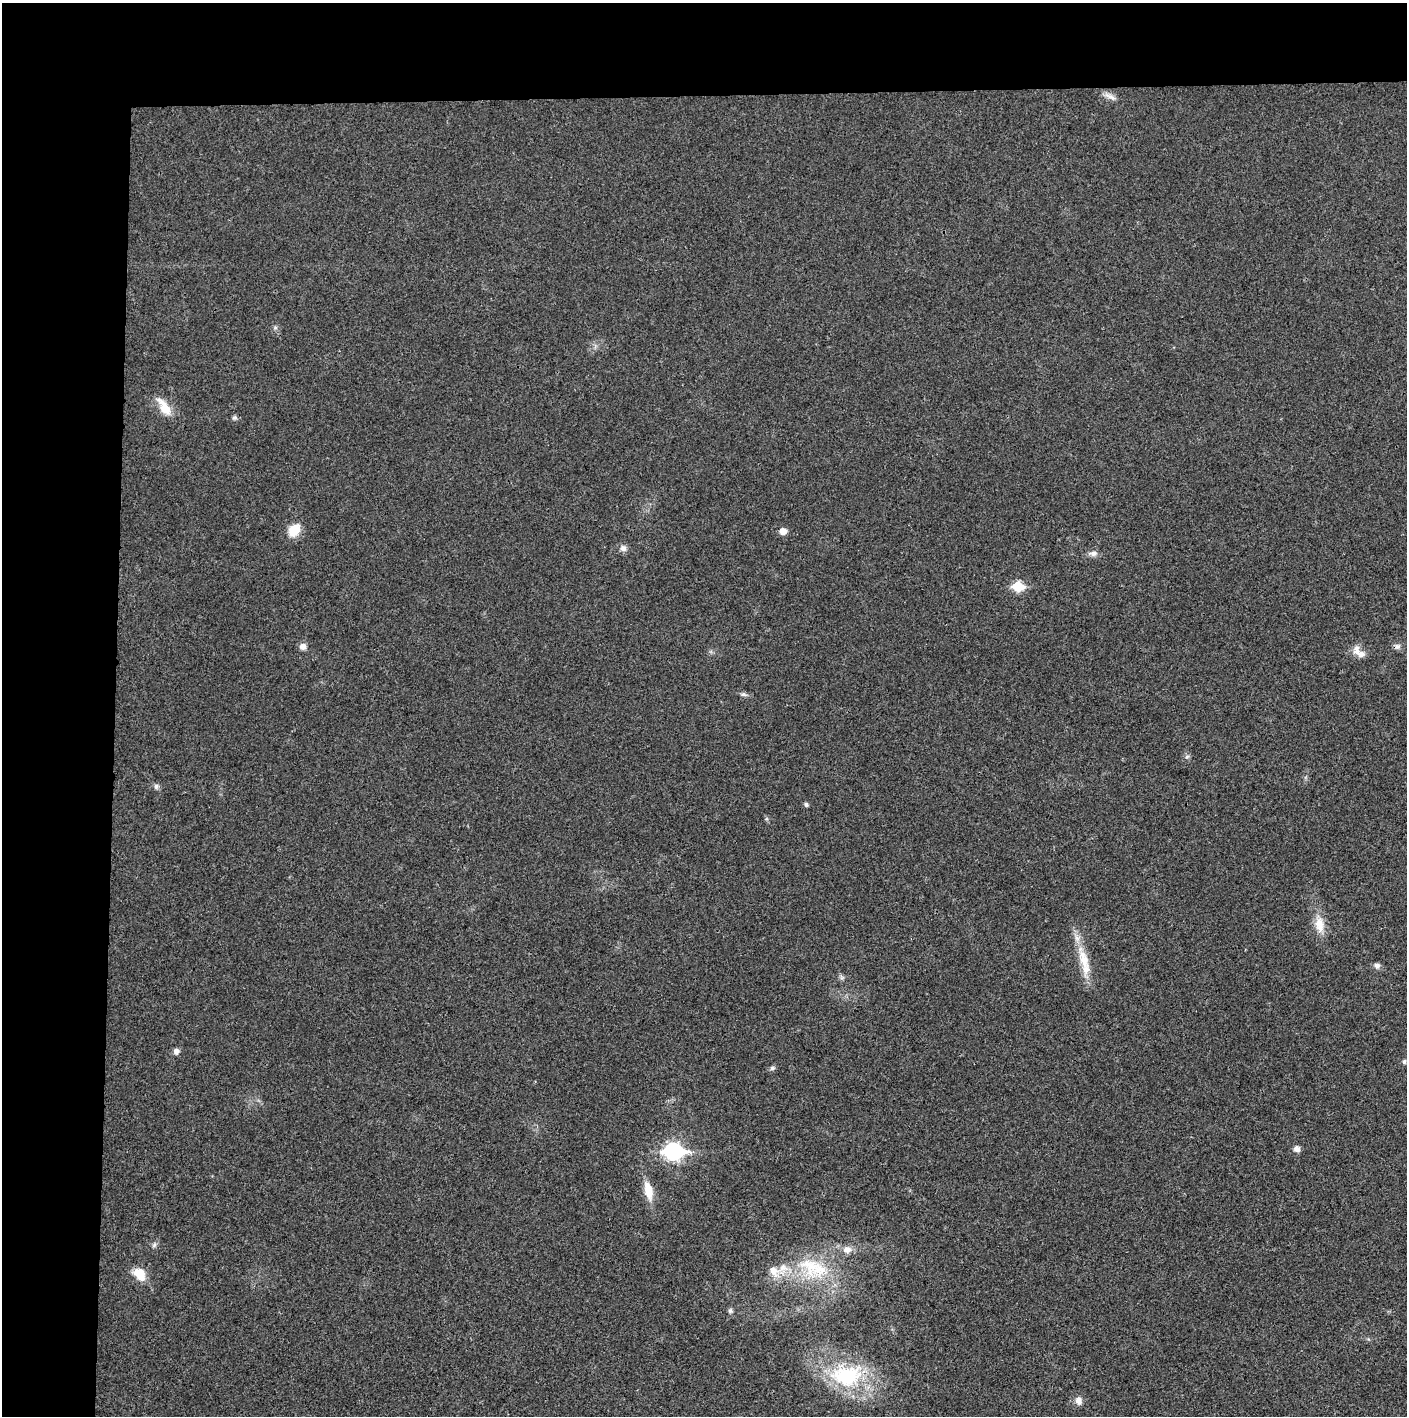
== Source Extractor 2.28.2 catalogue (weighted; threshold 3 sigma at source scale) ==
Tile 1 of 3 x 3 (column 1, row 1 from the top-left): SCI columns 4-1408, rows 2829-4242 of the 4220 x 4242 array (HDU 1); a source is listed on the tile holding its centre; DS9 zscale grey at full resolution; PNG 1409 x 1418 px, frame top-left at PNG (2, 3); no overlay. Shown black and unused: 14% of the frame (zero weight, under 3 of 4 exposures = <1% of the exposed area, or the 3 px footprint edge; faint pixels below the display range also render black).
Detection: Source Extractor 2.28.2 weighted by HDU 2 'WHT'; one run over the whole footprint, this tile lists its part. Background 0.0191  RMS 0.0051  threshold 0.0231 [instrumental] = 3 sigma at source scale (4.5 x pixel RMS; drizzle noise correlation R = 1.50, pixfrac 1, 0.05/0.05 arcsec/px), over >= 5 px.
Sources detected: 34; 2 inside a brighter listed object's ellipse — not listed separately; the other 32 listed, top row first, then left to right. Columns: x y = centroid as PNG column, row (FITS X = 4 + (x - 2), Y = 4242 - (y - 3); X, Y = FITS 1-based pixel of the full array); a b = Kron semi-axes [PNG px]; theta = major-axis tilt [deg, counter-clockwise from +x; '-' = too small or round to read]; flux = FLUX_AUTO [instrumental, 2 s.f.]
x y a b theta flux
1110 96 20 5 -26 2.9
164 407 26 11 -57 8.5
234 417 7 6 - 1.1
294 530 14 10 54 9.5
783 531 5 5 - 5.9
623 548 9 8 - 2.2
1093 553 10 8 5 2.3
1018 586 6 5 - 26
303 646 8 8 - 2.4
1397 646 8 7 - 1.7
1357 652 19 10 -79 4.1
743 694 8 4 -31 1.1
1187 757 7 4 2 0.88
156 786 7 5 -74 1.3
806 804 5 4 - 1.2
1319 925 24 12 -85 7.8
1084 962 45 11 -76 13
1377 966 8 7 - 1.7
176 1051 7 7 - 2
1404 1062 5 4 - 1.1
772 1068 6 6 - 1
1297 1149 8 8 - 2
673 1151 9 7 -2 160
648 1190 24 10 -78 8.2
154 1245 7 5 47 1.1
847 1249 10 9 - 3.9
810 1265 32 27 -57 28
774 1271 15 11 -52 5.8
139 1274 18 12 -48 8.1
730 1311 7 5 75 1
847 1376 42 27 4 44
1079 1400 10 9 - 2.7